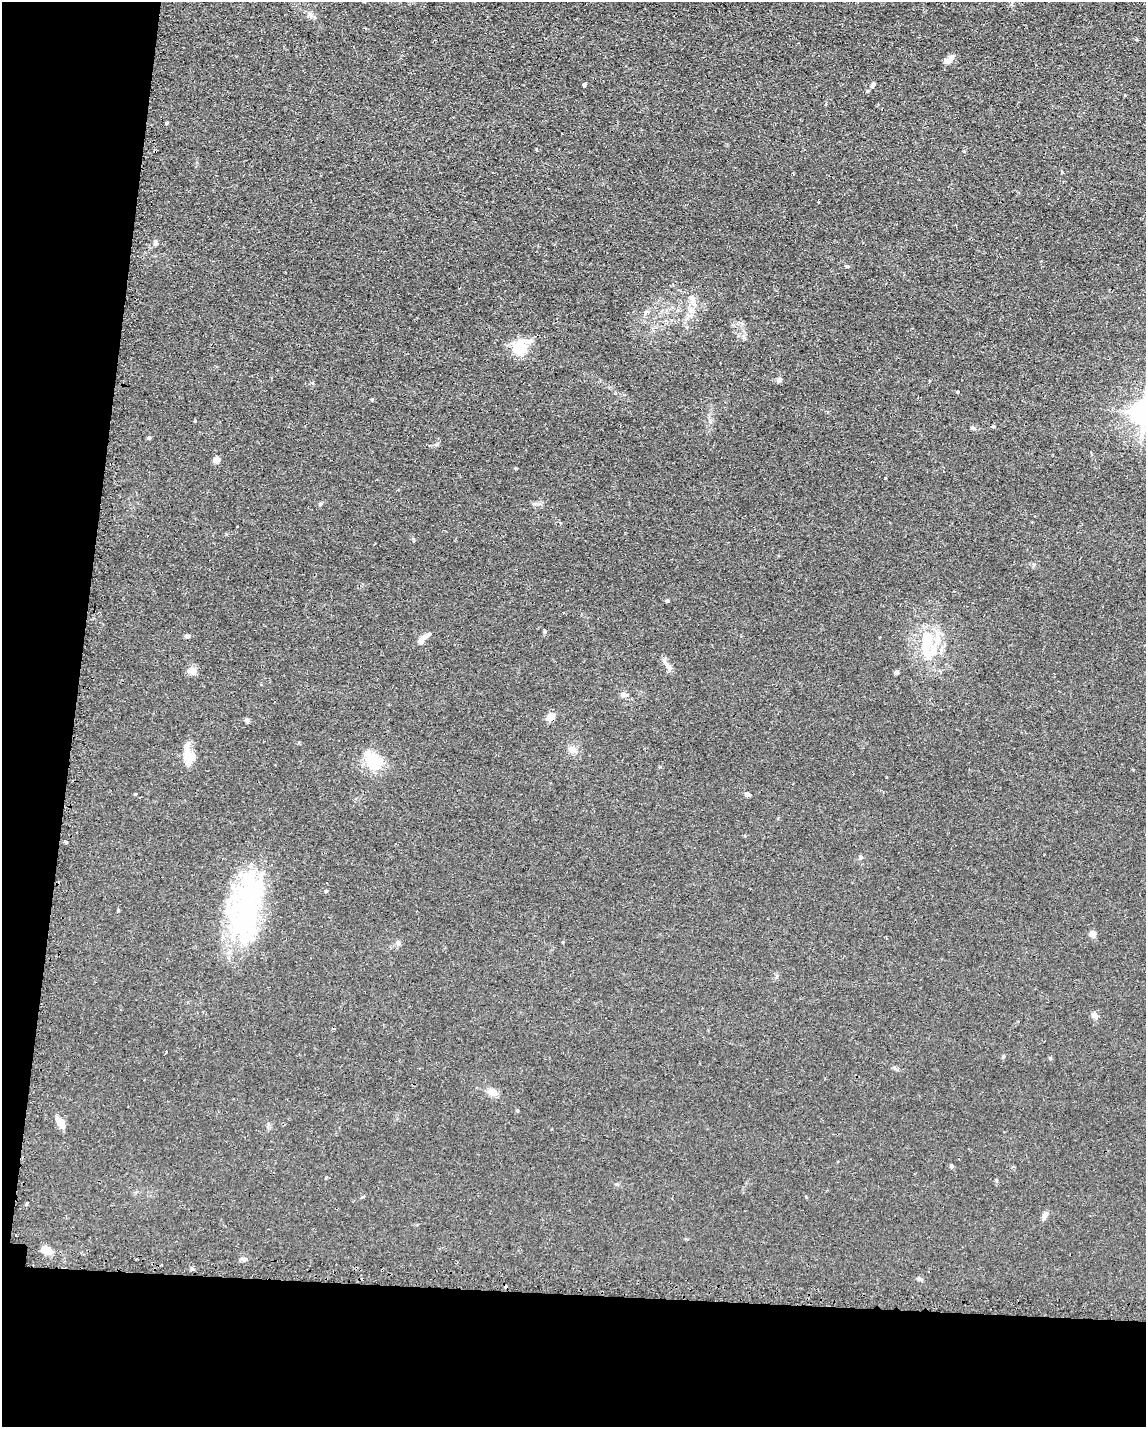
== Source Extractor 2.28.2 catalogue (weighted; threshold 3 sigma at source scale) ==
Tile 9 of 4 x 3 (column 1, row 3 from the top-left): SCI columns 192-1335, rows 337-1761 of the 4785 x 4757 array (HDU 1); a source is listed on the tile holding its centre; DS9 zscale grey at full resolution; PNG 1148 x 1429 px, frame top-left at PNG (2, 2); no overlay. Shown black and unused: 16% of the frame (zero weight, under 2 of 3 exposures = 3% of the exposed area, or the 3 px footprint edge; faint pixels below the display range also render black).
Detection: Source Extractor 2.28.2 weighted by HDU 2 'WHT'; one run over the whole footprint, this tile lists its part. Background 0.0399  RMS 0.0053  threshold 0.0239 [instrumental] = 3 sigma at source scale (4.5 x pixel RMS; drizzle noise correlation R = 1.50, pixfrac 1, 0.05/0.05 arcsec/px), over >= 5 px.
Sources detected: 66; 3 inside a brighter object's white glare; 7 cosmic-ray / hot-pixel residue — not listed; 3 inside a brighter listed object's ellipse — not listed separately; the other 53 listed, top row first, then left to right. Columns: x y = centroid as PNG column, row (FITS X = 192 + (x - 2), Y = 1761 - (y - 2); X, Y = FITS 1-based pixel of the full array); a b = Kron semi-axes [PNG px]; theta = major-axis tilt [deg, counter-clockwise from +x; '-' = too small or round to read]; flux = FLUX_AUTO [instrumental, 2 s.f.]
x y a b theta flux
310 15 9 6 -51 1.8
949 60 15 7 8 2.9
584 85 3 3 - 1.3
873 85 7 5 65 1.3
1125 95 3 3 - 1.3
166 123 5 3 - 0.49
156 243 7 5 -89 1.3
847 266 5 3 - 0.55
694 303 13 5 -55 2.5
690 311 9 6 -20 2.1
520 348 17 11 50 19
779 380 7 5 66 1.3
957 392 3 3 - 1.1
372 399 5 3 - 0.53
1144 413 8 7 - 580
973 428 5 5 - 1
149 438 4 4 - 1.1
436 444 6 4 1 0.79
217 460 5 4 - 7.6
237 527 3 2 - 0.72
667 601 5 3 - 0.62
545 631 5 3 - 0.55
187 636 7 4 1 1.1
426 636 12 5 34 2.7
926 638 33 13 78 15
421 641 7 5 74 2.9
669 667 14 6 -63 2.5
192 671 14 8 0 2.8
896 672 4 4 - 1.9
624 695 8 6 -7 2.1
551 717 8 6 33 5.5
247 720 6 5 - 0.98
572 750 10 9 - 2.9
188 759 19 12 81 9.6
374 760 28 16 -49 14
135 794 3 3 - 0.44
747 794 5 4 - 1.8
66 842 3 3 - 6.7
861 857 6 5 - 0.95
326 891 4 4 - 0.61
246 904 87 36 66 83
1092 934 8 7 - 2.1
398 942 7 5 -89 1.4
1094 1015 8 6 -16 1.6
492 1092 12 9 -22 4.1
61 1123 15 8 -55 3.5
951 1166 5 5 - 1
27 1203 7 3 40 0.78
1045 1216 12 6 61 1.8
16 1235 2 2 - 0.42
46 1250 11 8 -24 5.1
244 1259 6 5 - 1.7
919 1279 6 5 - 0.91
Overlapping masked pixels (flux is a lower limit): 1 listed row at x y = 551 717
Isophote crosses this tile's border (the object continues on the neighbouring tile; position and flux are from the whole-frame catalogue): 1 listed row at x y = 1144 413
Unlisted compact peaks at least as high as the median listed source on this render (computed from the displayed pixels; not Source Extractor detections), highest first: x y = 885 478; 320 504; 1050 1058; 195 421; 515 468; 517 1110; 1062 172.